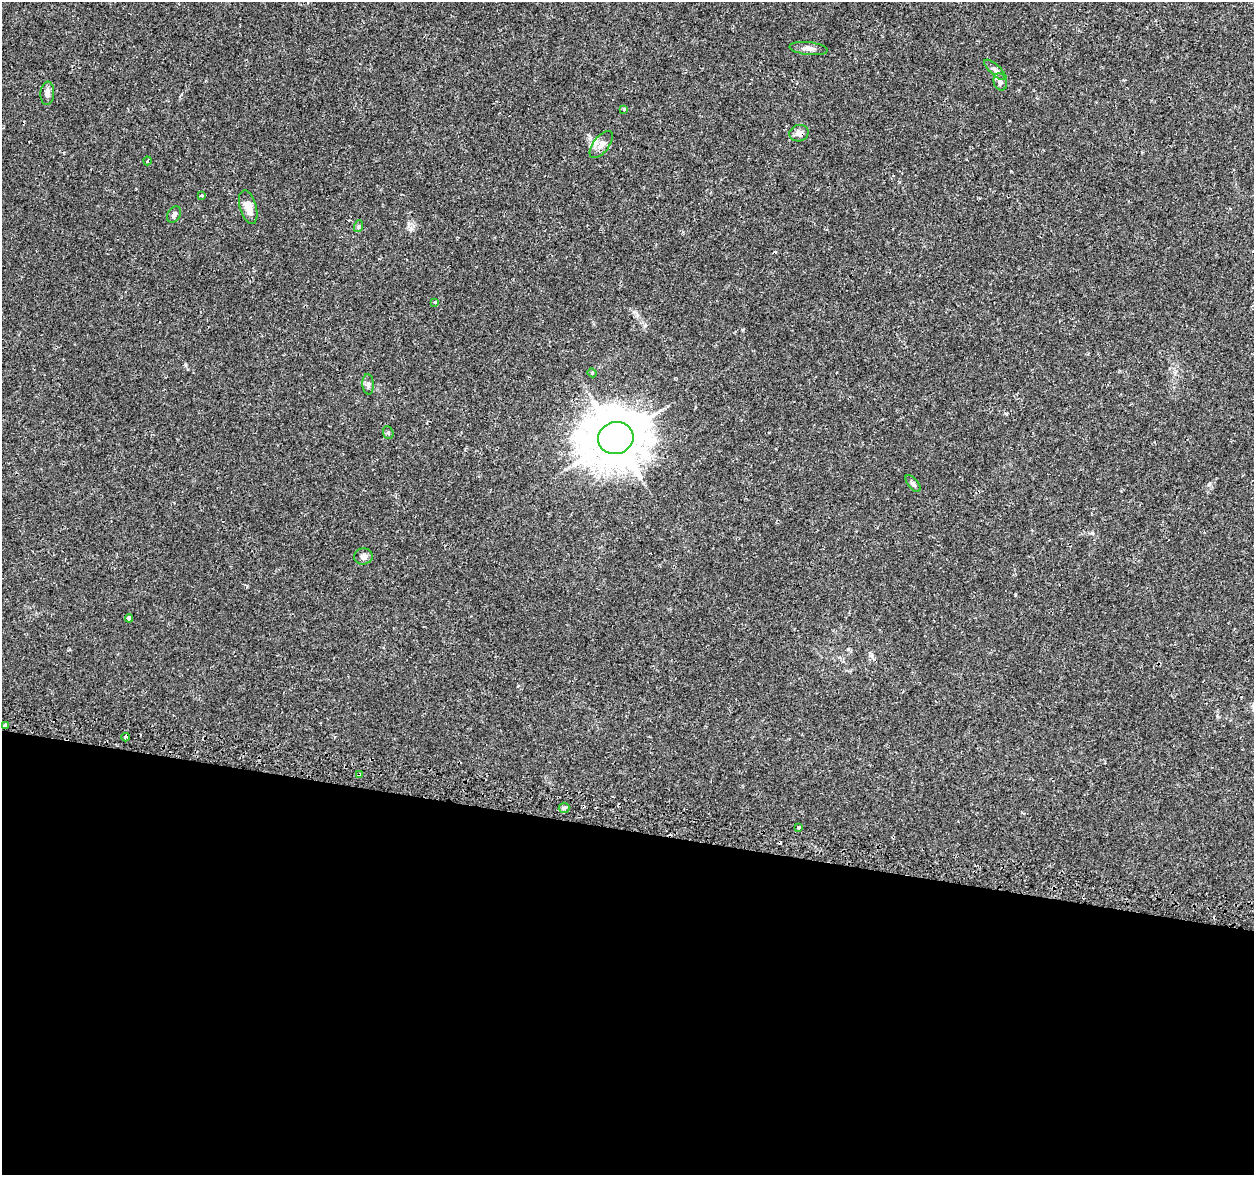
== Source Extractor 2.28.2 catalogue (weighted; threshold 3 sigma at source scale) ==
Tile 14 of 4 x 4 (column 2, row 4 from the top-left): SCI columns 1298-2549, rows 328-1500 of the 5090 x 5288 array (HDU 1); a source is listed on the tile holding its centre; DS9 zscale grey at full resolution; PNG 1256 x 1177 px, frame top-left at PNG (2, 2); each listed source drawn as its Kron ellipse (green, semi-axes under 4 px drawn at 4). Shown black and unused: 29% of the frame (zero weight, under 2 of 3 exposures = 3% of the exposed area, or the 3 px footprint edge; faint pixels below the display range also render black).
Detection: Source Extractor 2.28.2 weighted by HDU 2 'WHT'; one run over the whole footprint, this tile lists its part. Background 0.00636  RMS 0.0022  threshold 0.0097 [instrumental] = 3 sigma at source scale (4.5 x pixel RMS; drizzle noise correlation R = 1.50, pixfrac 1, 0.0396/0.0396 arcsec/px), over >= 5 px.
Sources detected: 28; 2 cosmic-ray / hot-pixel residue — neither listed nor drawn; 1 inside a brighter listed object's ellipse — not listed separately; the other 25 listed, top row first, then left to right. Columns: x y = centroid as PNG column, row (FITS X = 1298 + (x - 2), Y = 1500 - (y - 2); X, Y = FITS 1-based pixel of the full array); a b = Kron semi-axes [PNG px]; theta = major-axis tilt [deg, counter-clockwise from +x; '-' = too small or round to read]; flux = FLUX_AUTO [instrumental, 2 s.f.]
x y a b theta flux
809 48 19 6 -6 1.2
995 70 14 5 -42 0.78
1000 82 9 6 -70 0.73
47 93 12 7 86 1
624 109 4 3 - 0.24
799 133 9 8 - 1
601 144 16 8 52 1.3
148 161 4 3 - 0.19
202 196 3 3 - 0.94
248 207 17 8 -74 2.3
174 214 8 6 59 0.73
359 226 6 4 71 0.32
435 302 3 3 - 0.34
592 373 4 4 - 0.25
368 384 10 5 -86 0.62
388 433 6 5 - 0.33
616 438 18 16 14 1000
913 484 10 5 -51 0.53
363 556 9 8 - 0.88
129 618 4 4 - 0.99
6 725 4 3 - 1.4
125 737 4 3 - 1
359 775 4 3 - 1.8
564 808 5 5 - 0.44
799 827 3 3 - 0.47
Overlapping masked pixels (flux is a lower limit): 3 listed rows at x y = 616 438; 125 737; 359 775